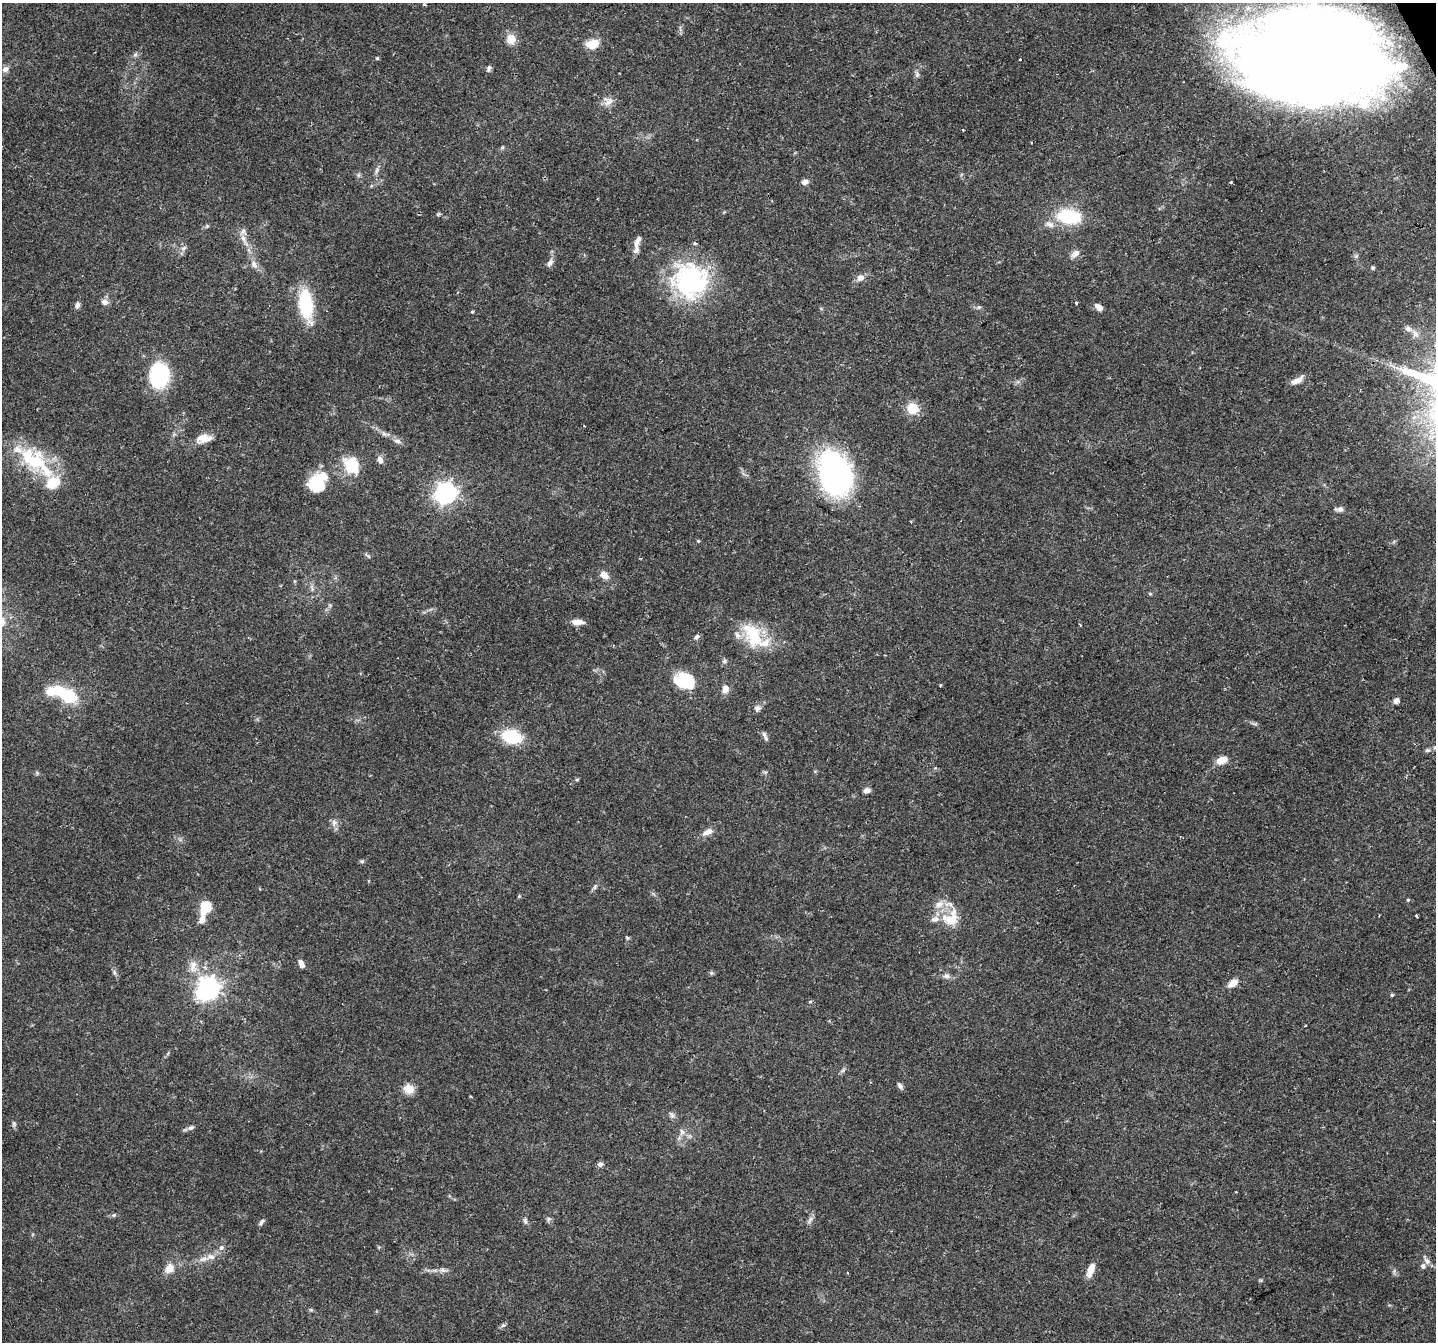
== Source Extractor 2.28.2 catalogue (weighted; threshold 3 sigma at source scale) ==
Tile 10 of 4 x 4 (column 2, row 3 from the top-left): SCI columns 1437-2870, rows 1499-2838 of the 5738 x 5615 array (HDU 1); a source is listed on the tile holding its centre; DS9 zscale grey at full resolution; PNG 1438 x 1344 px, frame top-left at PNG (2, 3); no overlay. Shown black and unused: <1% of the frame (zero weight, under 2 of 3 exposures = <1% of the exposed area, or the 3 px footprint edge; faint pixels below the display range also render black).
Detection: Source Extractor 2.28.2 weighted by HDU 2 'WHT'; one run over the whole footprint, this tile lists its part. Background 0.0816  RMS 0.005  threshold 0.0225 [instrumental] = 3 sigma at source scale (4.5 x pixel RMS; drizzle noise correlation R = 1.50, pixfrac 1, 0.0396/0.0396 arcsec/px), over >= 5 px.
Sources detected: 141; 1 too faint to see at this stretch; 6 inside a brighter object's white glare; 1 cosmic-ray / hot-pixel residue — not listed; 12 inside a brighter listed object's ellipse — not listed separately; the other 121 listed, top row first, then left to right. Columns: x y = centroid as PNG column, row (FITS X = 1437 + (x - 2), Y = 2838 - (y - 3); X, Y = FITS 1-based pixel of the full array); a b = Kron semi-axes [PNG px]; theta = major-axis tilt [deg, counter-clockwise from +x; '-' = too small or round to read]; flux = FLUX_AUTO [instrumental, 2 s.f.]
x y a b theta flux
424 4 4 4 - 0.77
511 39 12 11 - 5.7
593 44 11 8 12 11
135 54 8 5 68 1.2
1311 55 109 62 -7 1400
377 58 4 4 - 0.7
1020 59 3 3 - 1
489 68 9 5 55 1.3
5 69 10 7 39 2.1
917 74 10 6 -84 1.6
608 101 15 12 5 4.2
963 130 2 2 - 0.49
502 147 6 4 45 0.73
377 170 13 5 78 1.7
358 175 7 4 90 0.94
805 182 8 6 19 2.4
1231 182 3 3 - 0.87
438 214 6 4 12 0.68
1069 216 29 16 -8 28
207 226 6 4 45 0.75
244 240 24 6 -63 4.7
637 241 25 6 73 4
183 248 9 6 40 1.8
1075 254 14 8 38 2.9
550 263 12 7 62 2.3
254 265 10 8 -62 3
1373 268 5 5 - 0.79
860 278 9 7 26 3.3
690 280 45 42 -32 72
104 302 9 8 - 2.6
1076 303 3 3 - 1.3
77 305 8 6 65 1.7
306 305 29 13 -83 34
979 307 6 6 - 0.98
1099 307 9 6 -39 3.5
472 312 4 3 - 0.59
1415 334 13 8 -62 3.5
160 375 18 14 77 68
1297 380 16 6 30 4.4
913 408 6 6 - 41
584 426 3 2 - 0.49
384 434 10 6 -19 1.8
204 438 21 11 11 6.2
397 441 11 6 -16 2.2
33 459 46 29 -41 34
380 460 11 7 -67 2.3
352 465 16 13 -51 21
835 472 43 27 -65 150
315 483 17 16 - 18
446 493 8 8 - 260
1339 509 11 6 1 2.1
911 521 3 2 - 0.69
698 541 4 4 - 0.54
367 555 12 3 -38 0.82
604 575 8 6 -42 5.9
312 588 12 4 -75 1.7
1150 593 5 5 - 0.68
330 605 6 5 - 0.91
578 622 15 6 -2 4
1080 625 4 3 - 0.57
753 635 38 23 -63 24
697 637 8 6 38 1.4
724 661 7 6 - 1.3
685 680 20 15 -12 26
940 685 5 3 - 0.43
725 689 9 7 79 4.2
65 694 29 12 -28 27
1396 701 5 5 - 2.8
757 708 10 8 47 2.1
764 734 12 6 -60 1.8
512 737 17 11 -14 27
1435 747 8 6 40 1.5
1427 750 7 5 19 1.1
1222 760 10 7 21 7.2
765 772 6 4 -41 0.81
577 780 5 4 - 0.68
867 790 8 6 13 2.1
334 823 10 8 79 2.5
707 832 15 7 27 3.7
362 861 6 5 - 0.84
595 887 9 5 53 1.3
519 896 5 4 - 0.55
1408 900 5 4 - 0.59
206 906 11 8 67 15
1417 916 4 3 - 2.6
951 918 26 21 52 15
202 919 12 8 82 3.5
627 938 5 5 - 0.7
301 964 9 5 -62 2.6
193 967 19 11 86 6.5
114 972 6 6 - 1.1
711 973 6 5 - 0.81
946 976 9 7 16 1.9
1233 983 11 7 36 4.6
208 988 9 8 - 330
1392 995 5 4 - 0.62
810 1001 5 4 - 0.77
1306 1025 3 3 - 0.83
843 1070 9 4 36 1.2
900 1086 9 5 -57 1.5
408 1089 10 9 - 7.6
471 1097 4 3 - 0.45
672 1115 11 7 -61 1.6
14 1124 9 5 85 1.2
191 1127 11 6 21 1.7
682 1132 9 8 - 2.5
690 1136 7 4 -71 0.96
600 1164 8 6 13 1.5
114 1215 7 5 21 0.97
548 1219 8 6 48 1.1
810 1220 13 5 63 1.9
525 1221 10 6 -80 1.5
261 1222 10 4 45 1.2
221 1248 8 7 - 1.9
203 1259 17 7 13 3.9
1426 1260 16 7 -60 2.5
169 1268 15 11 42 5.6
443 1270 15 6 -5 2.3
1090 1270 18 8 69 5.2
1260 1280 6 4 -18 0.59
311 1310 6 4 -43 0.65
Overlapping masked pixels (flux is a lower limit): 1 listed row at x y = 1311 55
Isophote crosses this tile's border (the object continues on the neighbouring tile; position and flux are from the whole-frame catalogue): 1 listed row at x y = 1435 747
Unlisted compact peaks at least as high as the median listed source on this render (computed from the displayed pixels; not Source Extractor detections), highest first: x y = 503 1325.